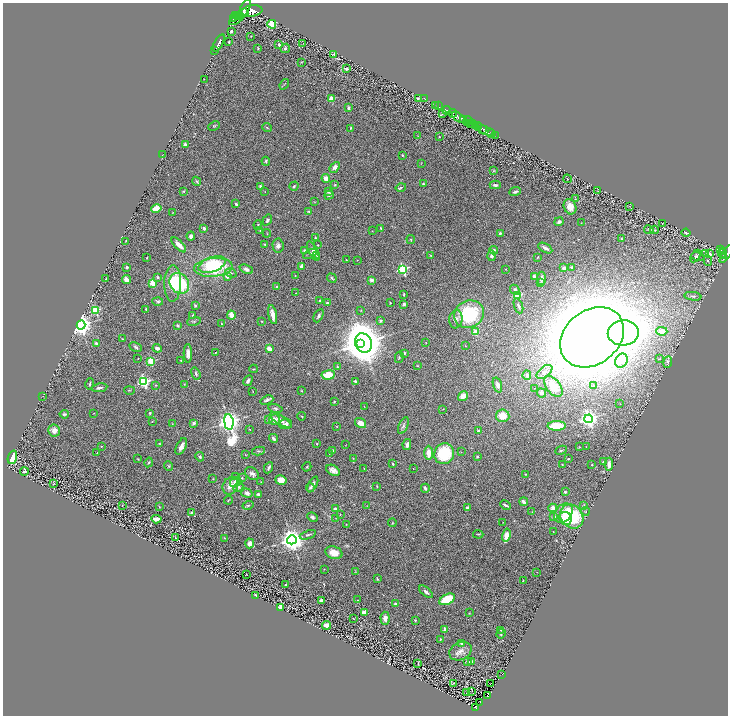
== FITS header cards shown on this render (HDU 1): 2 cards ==
NAXIS1  =                 1451
NAXIS2  =                 1427

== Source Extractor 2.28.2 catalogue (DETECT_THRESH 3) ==
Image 1451 x 1427 px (HDU 1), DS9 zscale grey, zoomed out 1/2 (1 PNG px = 2 x 2 image px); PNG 730 x 718 px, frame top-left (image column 2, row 1426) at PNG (3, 3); each listed source drawn as its Kron ellipse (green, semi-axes under 4 px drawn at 4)
Background 1.05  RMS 0.066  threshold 0.198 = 3 sigma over >= 5 px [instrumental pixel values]
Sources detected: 399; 26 cannot appear on this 1/2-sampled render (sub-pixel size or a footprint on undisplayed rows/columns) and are neither listed nor drawn; the other 373 listed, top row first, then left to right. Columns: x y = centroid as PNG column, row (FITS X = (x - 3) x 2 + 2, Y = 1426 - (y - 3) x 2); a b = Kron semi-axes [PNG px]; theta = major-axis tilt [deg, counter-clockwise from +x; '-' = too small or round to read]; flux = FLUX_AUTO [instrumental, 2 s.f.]
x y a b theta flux
244 9 11 3 61 4700
252 11 10 5 8 5100
245 13 2 2 - 650
235 16 3 3 - 280
238 16 2 1 - 180
233 19 4 2 - 120
236 19 8 3 34 110
272 24 4 4 - 210
231 31 2 2 - 28
251 36 2 1 - 4.1
229 42 2 2 - 14
219 43 9 2 61 4400
303 43 2 2 - 4.4
279 45 4 2 - 18
258 48 3 2 - 8.9
285 48 5 4 - 19
215 50 2 1 - 4.1
334 54 3 2 - 16
301 62 3 2 - 6.5
346 69 3 2 - 13
204 79 2 2 - 5
284 84 6 2 52 9.2
418 98 3 3 - 20
331 99 3 2 - 320
425 99 2 1 - 24
436 105 3 1 - 41
439 106 4 1 - 41
348 108 4 3 - 26
447 110 5 2 - 1400
452 113 5 2 - 1500
443 114 4 2 - 7.7
459 117 7 3 -33 940
464 119 3 2 - 410
468 121 5 4 - 440
473 123 2 1 - 300
470 124 3 3 - 800
475 125 2 2 - 1100
214 126 6 3 25 14
477 126 4 3 - 1800
267 127 4 2 - 9.3
351 128 3 2 - 8.6
483 129 2 2 - 910
486 131 9 3 -21 1200
492 133 3 2 - 300
496 135 2 1 - 130
418 136 3 2 - 5.2
439 137 2 2 - 5.6
185 145 2 2 - 170
162 155 2 1 - 3.3
402 155 3 2 - 9.8
266 161 4 3 - 17
421 163 4 2 - 6
335 167 6 4 48 50
494 170 4 2 - 9.2
326 178 4 4 - 84
567 179 4 3 - 7.9
196 181 5 3 - 16
423 184 4 2 - 15
335 185 3 2 - 10
495 185 5 3 - 31
260 186 3 3 - 17
294 186 5 3 - 15
401 187 5 4 - 16
183 191 4 4 - 11
598 191 2 1 - 4
265 192 2 2 - 4.4
328 192 3 2 - 24
515 192 6 3 20 28
329 195 5 3 - 15
575 199 3 1 - 4
314 202 3 2 - 6
236 204 3 2 - 34
570 207 8 6 -69 120
629 207 2 1 - 3
156 209 5 3 - 170
308 211 3 3 - 11
173 212 2 2 - 4.9
267 220 6 4 55 24
559 222 5 3 - 29
581 223 2 1 - 5.4
662 224 3 1 - 5.2
258 225 5 3 - 11
204 228 4 3 - 29
381 228 2 2 - 11
260 230 2 2 - 4.6
649 230 5 3 - 11
655 230 4 2 - 9.2
372 231 2 1 - 3.8
267 233 4 2 - 7.1
500 233 3 3 - 18
686 233 4 3 - 26
191 236 4 4 - 36
316 238 3 3 - 16
411 239 4 2 - 11
622 239 2 2 - 25
126 241 2 2 - 5.9
265 244 3 3 - 9.7
179 245 9 4 -46 91
318 245 3 2 - 6.6
278 246 7 5 -85 45
545 248 8 3 -30 46
305 250 2 2 - 85
493 250 4 3 - 29
720 250 3 2 - 190
313 251 11 4 -64 53
723 251 2 2 - 240
706 253 3 1 - 9.2
723 253 4 2 - 160
310 254 7 3 30 23
709 254 2 1 - 26
727 254 11 3 55 720
317 255 4 3 - 14
431 255 3 2 - 5.8
724 255 3 1 - 370
492 256 5 3 - 49
695 256 7 4 58 25
147 257 2 1 - 7.2
538 257 3 2 - 7.5
698 257 7 3 -12 21
346 260 2 1 - 7.6
357 260 2 1 - 4
708 261 5 3 - 16
212 264 14 7 19 540
301 266 4 2 - 63
127 267 2 2 - 59
213 267 19 9 5 710
572 267 3 2 - 12
564 268 3 3 - 26
246 269 7 4 -23 46
403 269 3 3 - 1400
506 269 2 2 - 5.6
231 273 6 3 -21 22
295 275 2 2 - 9.5
227 276 4 4 - 67
158 277 3 3 - 17
534 277 4 3 - 23
106 278 4 1 - 6.4
332 278 5 3 - 18
542 278 6 3 86 32
126 280 5 3 - 91
371 280 2 2 - 130
153 283 3 2 - 390
173 283 18 8 88 330
179 283 11 9 -55 690
541 283 3 3 - 8.9
277 287 3 3 - 14
515 290 5 3 - 27
296 293 2 1 - 5.7
404 294 3 2 - 11
518 295 3 3 - 560
693 296 8 3 -8 31
320 300 3 2 - 9.8
158 302 5 4 - 20
327 303 3 3 - 16
390 303 2 2 - 10
404 304 2 2 - 120
195 305 3 3 - 18
518 306 8 3 -70 29
146 309 2 2 - 15
95 310 3 3 - 730
361 310 2 2 - 5.8
469 314 15 13 26 940
231 315 4 3 - 120
273 315 10 3 -78 110
193 316 4 3 - 15
319 316 7 3 63 32
456 319 9 6 82 57
380 320 3 3 - 21
194 321 7 3 10 16
262 321 2 2 - 6.3
221 324 3 3 - 12
81 325 4 4 - 10000
177 326 3 3 - 22
662 331 5 4 - 87
476 332 2 2 - 270
623 333 15 12 2 9300
592 337 35 27 39 56000
123 339 4 2 - 8.9
96 343 2 2 - 82
363 343 10 8 -61 37000
426 343 2 1 - 4.1
361 344 3 2 - 5800
465 346 2 2 - 4.9
135 347 6 4 -27 27
157 348 4 3 - 60
269 349 4 3 - 110
216 352 3 2 - 8.6
188 353 9 4 -89 72
404 353 3 3 - 17
399 357 6 3 76 16
138 359 2 2 - 6.8
660 359 2 2 - 7.8
181 360 3 2 - 7.5
151 361 3 3 - 490
621 361 7 6 - 63
668 362 6 3 82 19
417 366 3 3 - 7.6
337 367 4 3 - 11
254 369 4 3 - 11
544 372 9 5 39 67
196 374 6 3 -70 25
328 375 6 4 7 270
527 375 4 3 - 44
248 381 6 3 60 29
355 381 2 2 - 28
144 382 4 4 - 1700
90 384 6 2 75 18
184 384 4 3 - 11
156 385 3 3 - 10
497 385 8 4 -72 45
594 385 2 2 - 6.4
553 386 12 7 -52 260
99 388 8 3 8 33
535 388 2 1 - 5
129 390 5 2 - 7.2
253 391 3 2 - 6.1
302 391 4 2 - 7.4
541 393 5 4 - 45
42 396 3 1 - 3.4
463 396 5 4 - 93
267 400 7 3 20 38
334 401 2 2 - 16
620 404 2 2 - 5.6
364 407 3 2 - 4.2
275 408 7 3 -12 18
443 409 2 2 - 3.4
94 413 2 2 - 3.4
150 413 3 2 - 14
64 414 5 3 - 21
302 416 4 2 - 9.4
503 416 7 6 - 180
269 419 3 3 - 26
589 419 4 4 - 5500
275 420 5 5 - 69
281 420 12 4 -32 69
152 422 2 2 - 5
229 422 8 4 -81 12000
194 423 3 3 - 38
361 423 6 4 -34 100
172 424 4 2 - 5.9
285 424 6 5 - 38
403 425 9 4 66 32
557 426 9 5 0 270
337 427 2 2 - 5.8
250 429 3 2 - 6.7
54 430 6 6 - 73
479 430 3 2 - 15
273 438 4 3 - 36
159 443 3 2 - 8.3
317 444 2 2 - 11
346 445 2 1 - 3.3
407 445 5 3 - 48
101 446 2 2 - 8.8
181 446 9 5 63 60
579 447 3 2 - 5.1
586 447 2 1 - 3.1
332 450 3 2 - 33
561 450 6 3 25 17
258 451 6 3 10 22
97 452 2 2 - 5
461 452 3 2 - 3.9
329 453 3 3 - 14
429 453 7 4 -90 100
444 454 10 10 - 560
245 455 3 2 - 4.8
12 457 7 4 71 350
200 457 5 4 - 21
477 457 2 2 - 17
353 458 3 2 - 5.9
138 459 3 2 - 8.8
568 459 3 2 - 10
149 462 5 3 - 15
603 462 3 2 - 12
393 464 2 2 - 17
562 464 3 2 - 7.9
609 464 6 3 86 56
592 465 2 2 - 7
169 466 5 3 - 14
307 467 5 3 - 13
269 468 6 3 64 28
364 468 2 1 - 3.6
413 469 2 1 - 4
333 470 7 5 -30 70
24 471 4 3 - 27
252 474 8 5 -39 45
525 474 2 2 - 9.6
236 476 4 3 - 9.9
242 478 3 2 - 13
213 479 3 3 - 8
281 480 5 4 - 100
235 482 6 4 35 78
261 482 3 2 - 6.8
54 483 2 1 - 5.3
313 484 8 4 62 34
230 486 9 7 59 110
377 486 3 2 - 7.8
238 487 5 3 - 18
310 487 4 3 - 19
425 488 4 3 - 45
565 492 2 2 - 54
247 493 5 4 - 44
258 494 3 3 - 37
228 500 4 2 - 8.5
524 502 4 2 - 66
248 505 5 4 - 20
505 505 6 2 -25 24
584 505 4 3 - 12
122 506 2 2 - 5.9
367 506 2 1 - 2.9
159 507 4 2 - 7.9
467 508 4 3 - 34
553 508 4 3 - 97
335 509 2 2 - 94
585 511 4 3 - 14
191 512 3 2 - 10
532 512 3 2 - 5.3
563 513 11 8 50 130
340 515 3 2 - 6.5
554 516 4 3 - 28
572 516 13 10 -49 820
312 517 5 4 - 34
336 518 3 2 - 5.3
565 518 7 6 - 250
156 519 5 3 - 110
503 522 2 1 - 3.3
392 523 4 2 - 8.8
346 524 2 2 - 5.5
553 531 2 1 - 6.5
478 534 5 2 - 8.4
308 535 8 3 20 25
506 535 6 3 77 150
176 538 2 1 - 21
225 538 2 2 - 4.4
292 540 5 4 - 14000
250 543 5 4 - 76
334 553 9 6 -17 140
324 569 2 2 - 4.9
355 572 3 2 - 4.7
537 572 2 1 - 3.3
246 574 2 1 - 3.9
377 579 4 2 - 11
523 581 3 2 - 9.5
286 585 3 2 - 10
426 592 8 3 -40 37
256 595 2 2 - 8.8
447 599 8 5 27 460
321 600 3 3 - 32
358 600 2 2 - 5.1
395 604 4 3 - 23
280 607 4 3 - 120
364 612 4 3 - 70
469 613 2 2 - 4.9
353 618 2 1 - 5
385 618 6 4 -86 68
415 620 3 2 - 12
326 625 4 3 - 100
445 629 2 2 - 140
501 630 3 2 - 7.8
501 634 5 3 - 16
441 639 3 3 - 10
461 643 3 3 - 36
460 651 12 8 26 82
472 661 3 3 - 20
468 662 4 3 - 35
418 664 3 2 - 4.7
502 674 3 2 - 71
453 683 4 1 - 9.6
490 684 2 1 - 3.8
472 691 2 1 - 70
467 693 2 1 - 2.5
488 696 4 2 - 66
480 702 2 1 - 5.1
476 708 3 2 - 170
At the frame edge (FLAGS 8, measured only in part): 1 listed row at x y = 727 254
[26 sub-pixel or undisplayed-footprint detections neither listed nor drawn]